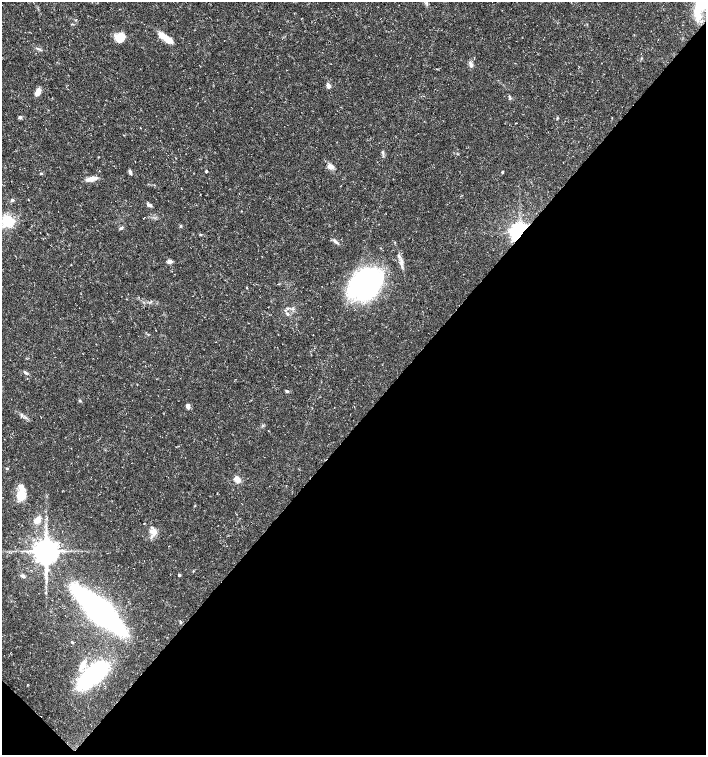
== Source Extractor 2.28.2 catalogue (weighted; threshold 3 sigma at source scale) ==
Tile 15 of 4 x 4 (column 3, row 4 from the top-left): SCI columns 2982-4389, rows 8-1512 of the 6027 x 6026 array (HDU 1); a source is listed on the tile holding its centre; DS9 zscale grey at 2 x 2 block average (1 PNG px = mean of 2 x 2 image px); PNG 708 x 757 px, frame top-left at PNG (2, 2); no overlay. Shown black and unused: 44% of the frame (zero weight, under 3 of 5 exposures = <1% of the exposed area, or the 3 px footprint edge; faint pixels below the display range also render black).
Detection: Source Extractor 2.28.2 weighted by HDU 2 'WHT'; one run over the whole footprint, this tile lists its part. Background 0.0133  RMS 0.0019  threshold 0.00841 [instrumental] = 3 sigma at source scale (4.5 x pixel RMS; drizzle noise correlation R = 1.50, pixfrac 1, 0.0396/0.0396 arcsec/px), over >= 5 px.
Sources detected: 48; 3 inside a brighter listed object's ellipse — not listed separately; the other 45 listed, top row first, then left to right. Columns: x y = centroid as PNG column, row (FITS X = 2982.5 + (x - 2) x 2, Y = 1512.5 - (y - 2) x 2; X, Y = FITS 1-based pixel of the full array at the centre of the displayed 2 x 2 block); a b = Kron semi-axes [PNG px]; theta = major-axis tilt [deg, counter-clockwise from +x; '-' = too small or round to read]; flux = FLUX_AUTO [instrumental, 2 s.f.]
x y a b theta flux
120 37 12 9 10 5.7
166 38 19 6 -36 5.6
39 49 8 2 -20 0.78
471 65 7 4 -74 1.1
328 86 3 3 - 3.5
38 92 9 5 73 3
20 117 3 3 - 1.3
557 118 3 2 - 0.29
140 128 2 2 - 0.18
330 166 9 6 -15 1.9
206 171 2 2 - 0.67
130 172 6 3 -74 0.89
502 172 3 3 - 0.43
41 173 3 3 - 0.42
91 179 14 5 12 3.1
12 200 4 3 - 0.62
150 206 5 4 - 0.79
8 221 4 4 - 92
181 226 3 2 - 0.37
121 228 5 3 - 0.68
519 232 4 4 - 310
335 241 9 3 -39 1.2
169 261 5 4 - 1.5
401 262 10 4 -84 1.9
367 284 34 27 31 71
247 288 3 2 - 0.29
288 308 4 3 - 0.58
287 313 4 3 - 0.66
26 373 7 3 -27 0.8
287 391 5 3 - 0.65
188 406 5 4 - 1.6
21 415 4 3 - 0.64
7 469 4 2 - 0.33
237 479 9 6 -38 2.7
22 493 20 8 -85 6.7
37 520 7 4 51 4.5
154 532 10 6 81 2.7
46 551 6 6 - 710
179 575 2 2 - 0.85
23 577 7 3 -71 0.73
45 592 3 2 - 0.34
100 611 43 10 -42 260
181 622 3 2 - 0.3
72 642 3 3 - 0.45
93 674 38 16 43 49
Overlapping masked pixels (flux is a lower limit): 1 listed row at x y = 519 232
Isophote crosses this tile's border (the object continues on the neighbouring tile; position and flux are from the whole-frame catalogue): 1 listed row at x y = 8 221
Diffuse or blended objects may show on this block-average render without a row.